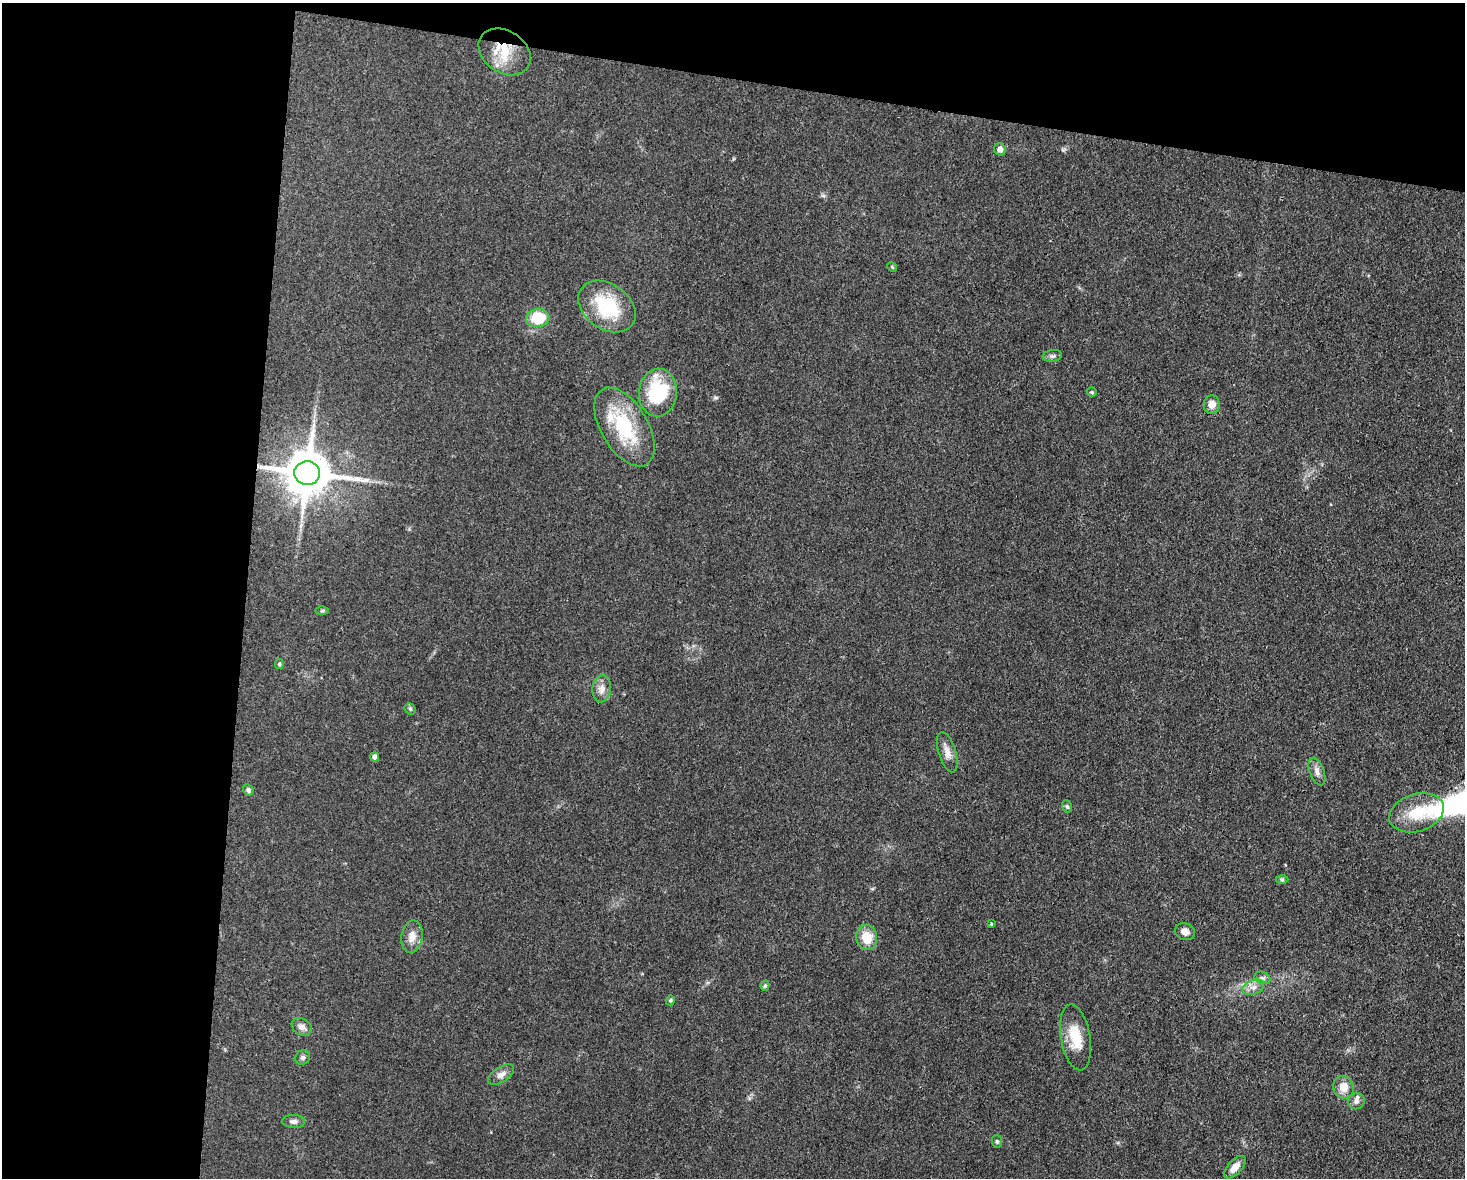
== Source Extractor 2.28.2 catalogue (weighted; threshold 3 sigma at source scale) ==
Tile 1 of 3 x 4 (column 1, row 1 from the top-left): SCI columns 227-1689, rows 3529-4704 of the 4727 x 4704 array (HDU 1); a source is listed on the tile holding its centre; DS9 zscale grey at full resolution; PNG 1467 x 1180 px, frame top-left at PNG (2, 3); each listed source drawn as its Kron ellipse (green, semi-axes under 4 px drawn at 4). Shown black and unused: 23% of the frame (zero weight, under 3 of 4 exposures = <1% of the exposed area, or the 3 px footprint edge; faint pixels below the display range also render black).
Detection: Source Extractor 2.28.2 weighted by HDU 2 'WHT'; one run over the whole footprint, this tile lists its part. Background 0.0756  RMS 0.0062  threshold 0.028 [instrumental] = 3 sigma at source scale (4.5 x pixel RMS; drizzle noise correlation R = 1.50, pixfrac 1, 0.05/0.05 arcsec/px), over >= 5 px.
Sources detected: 41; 2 inside a brighter listed object's ellipse — not listed separately; the other 39 listed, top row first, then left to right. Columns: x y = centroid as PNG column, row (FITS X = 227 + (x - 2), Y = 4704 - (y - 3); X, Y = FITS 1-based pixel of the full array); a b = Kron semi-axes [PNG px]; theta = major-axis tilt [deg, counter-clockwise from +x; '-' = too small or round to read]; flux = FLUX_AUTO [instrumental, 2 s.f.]
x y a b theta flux
505 52 28 21 -34 20
1000 149 6 6 - 2.9
892 267 5 4 - 0.69
607 307 31 22 -36 37
538 318 12 8 6 21
1052 356 9 6 9 1.9
1092 392 5 4 - 0.95
658 393 24 19 85 41
1212 405 9 8 - 4.1
624 427 44 23 -59 42
307 473 13 12 - 2900
322 611 6 4 1 0.9
279 664 5 4 - 1.2
602 689 13 9 83 4.7
410 709 6 5 - 1.1
947 752 21 8 -73 5.2
375 757 4 4 - 3.2
1317 772 14 7 -70 3.5
248 790 6 5 - 1.5
1067 806 6 5 - 1.1
1417 813 28 18 17 20
1282 880 6 4 -1 0.92
991 924 3 3 - 0.64
1185 932 10 8 -20 3.5
412 937 16 10 81 6.3
867 937 12 10 -80 13
1262 978 8 6 -20 1.9
765 986 5 4 - 0.95
1253 987 11 7 21 3.8
670 1000 5 4 - 0.94
302 1027 10 8 -32 3.4
1075 1037 33 14 -80 17
303 1057 8 7 - 1.7
501 1075 15 7 32 3.8
1343 1087 11 10 - 8
1356 1101 8 7 - 2.2
293 1121 12 6 -1 2.5
997 1141 6 5 - 0.95
1235 1167 14 7 48 5.7
Overlapping masked pixels (flux is a lower limit): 1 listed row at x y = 505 52